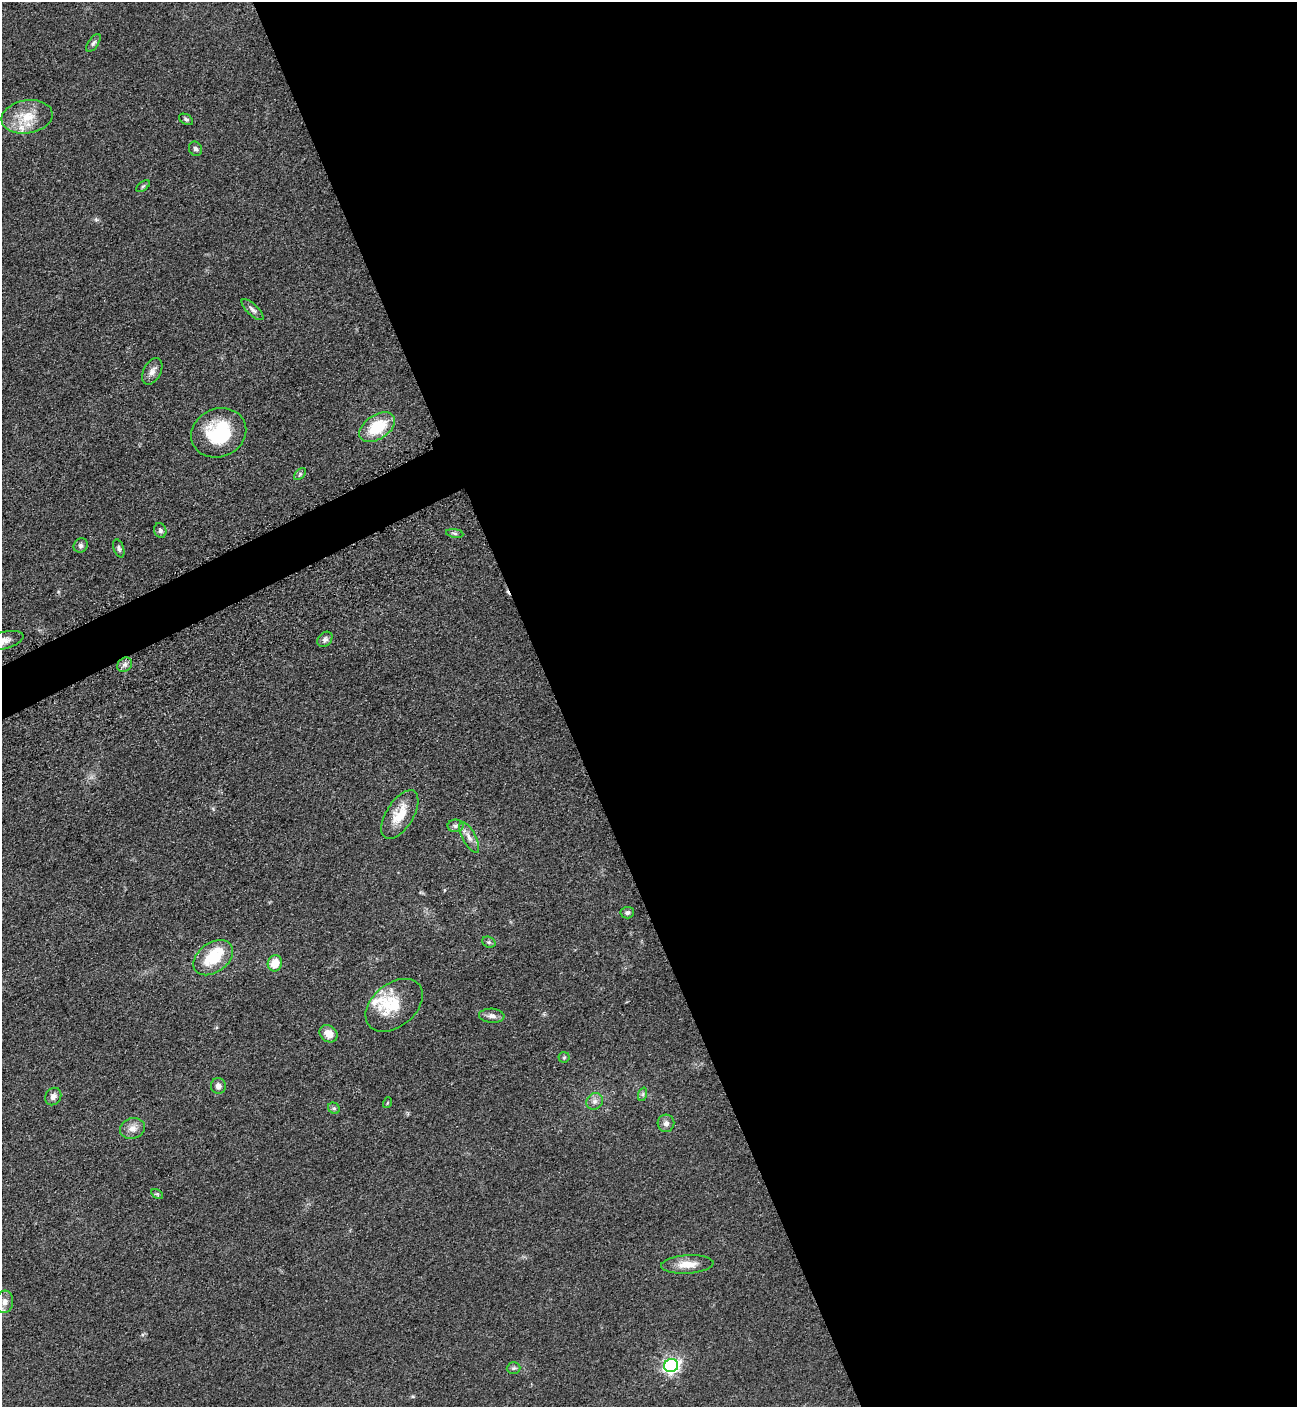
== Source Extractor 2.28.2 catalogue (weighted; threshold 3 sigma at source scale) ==
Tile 8 of 4 x 4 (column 4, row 2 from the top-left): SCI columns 4184-5478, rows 2876-4280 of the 5669 x 5702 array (HDU 1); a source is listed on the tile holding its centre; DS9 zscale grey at full resolution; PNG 1299 x 1409 px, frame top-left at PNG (2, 2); each listed source drawn as its Kron ellipse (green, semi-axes under 4 px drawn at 4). Shown black and unused: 58% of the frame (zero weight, under 3 of 5 exposures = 4% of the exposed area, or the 3 px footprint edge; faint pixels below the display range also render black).
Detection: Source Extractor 2.28.2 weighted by HDU 2 'WHT'; one run over the whole footprint, this tile lists its part. Background 0.0527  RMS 0.0062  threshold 0.0278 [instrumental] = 3 sigma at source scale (4.5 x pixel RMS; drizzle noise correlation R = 1.50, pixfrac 1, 0.05/0.05 arcsec/px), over >= 5 px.
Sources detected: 46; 1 cosmic-ray / hot-pixel residue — neither listed nor drawn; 4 inside a brighter listed object's ellipse — not listed separately; the other 41 listed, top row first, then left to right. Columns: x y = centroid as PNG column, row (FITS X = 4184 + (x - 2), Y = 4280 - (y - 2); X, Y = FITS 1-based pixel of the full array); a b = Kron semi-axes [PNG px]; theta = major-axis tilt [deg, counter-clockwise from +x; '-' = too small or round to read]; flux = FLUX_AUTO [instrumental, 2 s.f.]
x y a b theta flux
93 43 10 5 55 1.6
27 117 26 16 9 16
186 119 7 5 -30 1.1
195 149 7 6 - 1.7
143 186 8 4 36 1.1
252 310 14 5 -43 2.3
152 371 14 8 62 3.9
377 427 20 12 33 24
219 433 28 24 22 36
300 474 7 4 46 1.2
160 530 8 6 -71 1.6
455 533 8 4 -9 1.4
81 545 7 6 - 1.6
119 548 9 5 -70 1.4
325 639 8 6 49 1.9
3 641 21 8 14 5.7
125 665 8 6 43 2.2
400 815 27 13 58 13
455 826 8 6 0 1.9
469 837 17 6 -61 4.1
627 913 7 6 - 1.6
489 942 7 5 -20 1.2
213 958 22 15 36 23
275 963 8 7 - 9.7
394 1005 32 21 39 21
492 1016 13 7 -4 3
329 1034 9 8 - 6.3
564 1057 5 5 - 0.92
218 1086 8 7 - 2.9
643 1094 7 4 71 1.1
53 1096 9 7 57 2.9
595 1101 9 7 46 2.6
387 1103 5 3 - 0.58
334 1108 6 5 - 1.2
666 1123 8 8 - 2.9
133 1128 13 10 15 4.6
157 1194 6 4 -33 0.76
687 1264 26 9 3 8.6
5 1302 11 8 84 3.8
671 1366 7 6 - 170
514 1368 7 5 3 1.3
Isophote crosses this tile's border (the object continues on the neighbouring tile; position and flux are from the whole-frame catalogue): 1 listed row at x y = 3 641